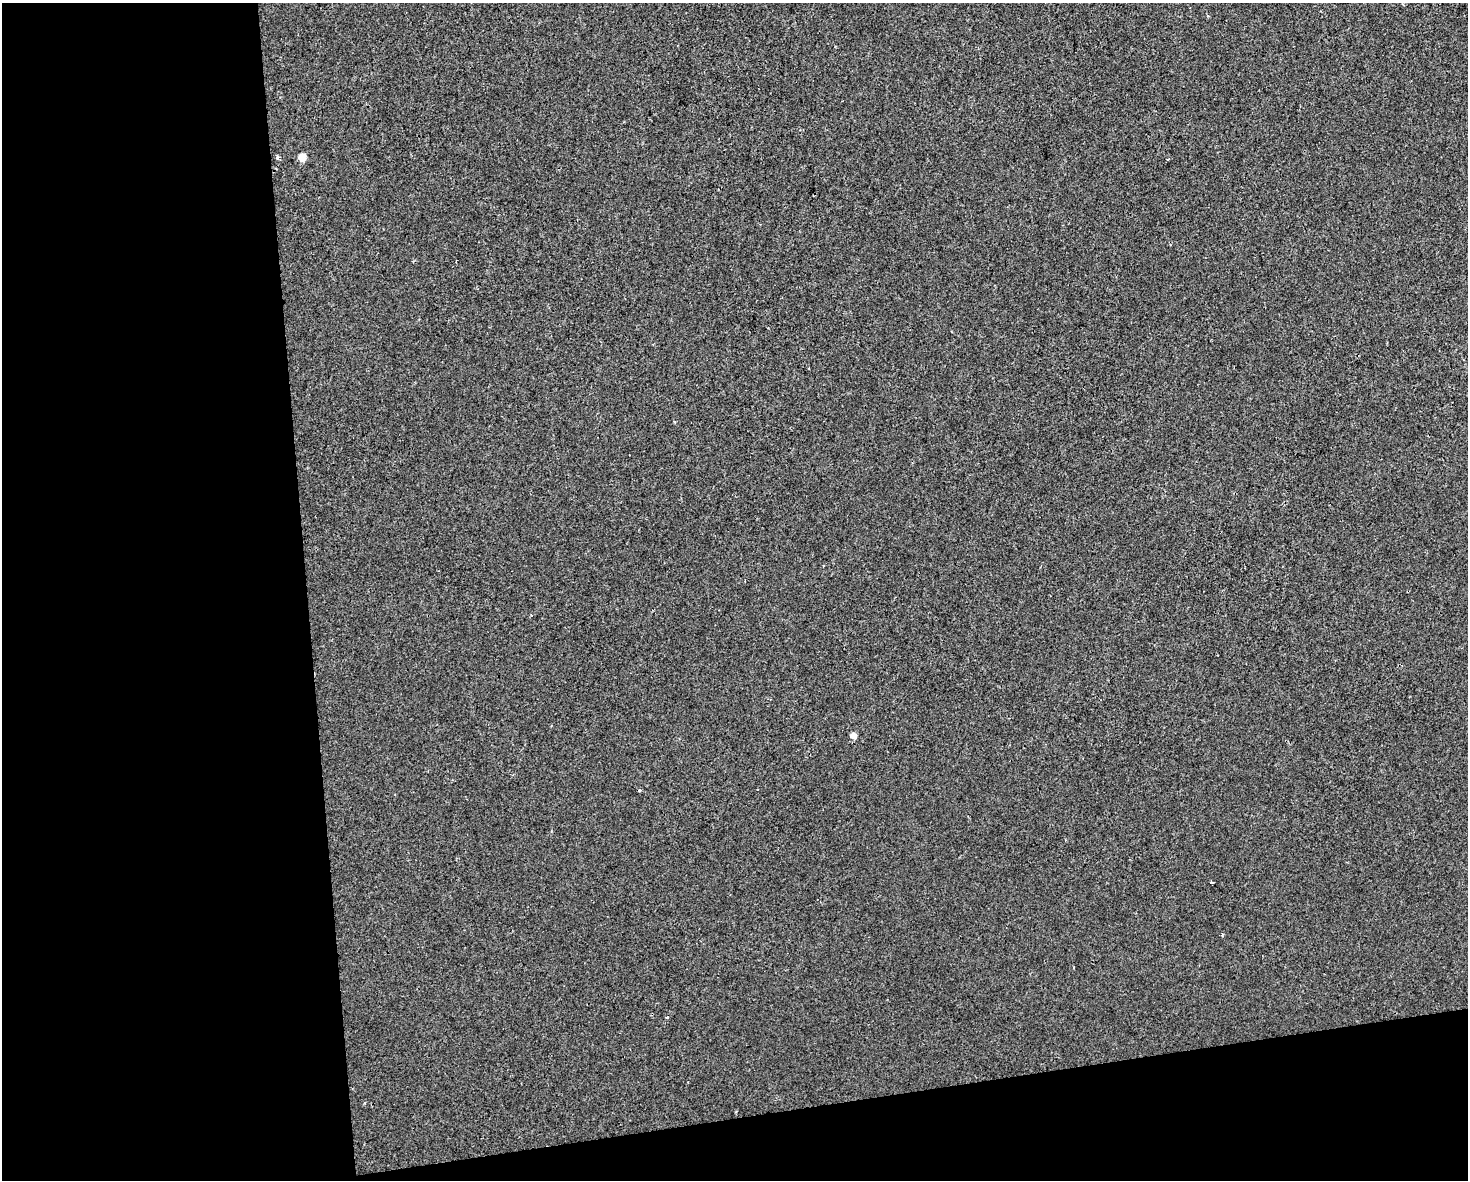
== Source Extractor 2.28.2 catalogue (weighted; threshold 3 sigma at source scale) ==
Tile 10 of 3 x 4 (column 1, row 4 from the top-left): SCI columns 17-1482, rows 1-1178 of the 4473 x 4711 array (HDU 1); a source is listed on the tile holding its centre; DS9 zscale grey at full resolution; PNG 1470 x 1182 px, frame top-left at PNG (2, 3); no overlay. Shown black and unused: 27% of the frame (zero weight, under 2 of 3 exposures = <1% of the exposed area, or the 3 px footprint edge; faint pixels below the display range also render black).
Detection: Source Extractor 2.28.2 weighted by HDU 2 'WHT'; one run over the whole footprint, this tile lists its part. Background -6.59e-04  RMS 0.0042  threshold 0.0191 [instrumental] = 3 sigma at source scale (4.5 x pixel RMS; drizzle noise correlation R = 1.50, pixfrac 1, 0.0396/0.0396 arcsec/px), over >= 5 px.
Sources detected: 8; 1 cosmic-ray / hot-pixel residue — not listed; the other 7 listed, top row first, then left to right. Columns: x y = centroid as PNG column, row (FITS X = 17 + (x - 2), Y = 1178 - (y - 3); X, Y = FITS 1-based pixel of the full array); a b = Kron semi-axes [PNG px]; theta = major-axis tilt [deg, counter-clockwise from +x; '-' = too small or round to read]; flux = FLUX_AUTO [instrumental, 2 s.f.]
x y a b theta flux
302 157 5 5 - 8.8
277 158 5 4 - 0.91
1168 159 3 3 - 0.39
853 736 4 4 - 4.6
1212 882 3 2 - 0.51
1222 935 4 3 - 0.51
667 1017 3 2 - 1.5